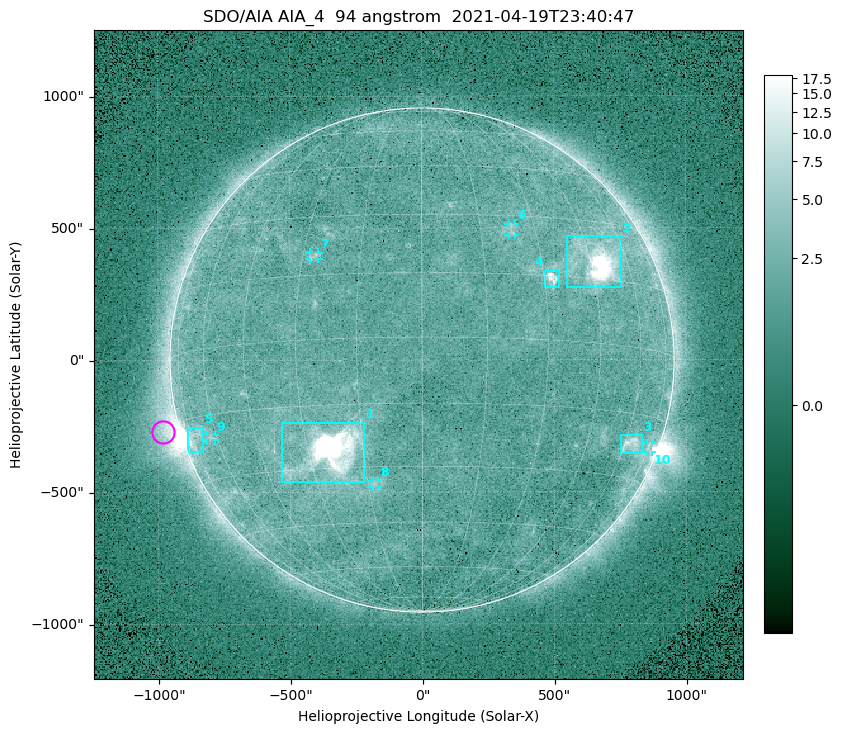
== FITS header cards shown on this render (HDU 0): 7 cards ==
TELESCOP= 'SDO/AIA '
INSTRUME= 'AIA_4   '
WAVELNTH=                   94
WAVEUNIT= 'angstrom'
DATE-OBS= '2021-04-19T23:40:47.12'
CTYPE1  = 'HPLN-TAN'
CTYPE2  = 'HPLT-TAN'

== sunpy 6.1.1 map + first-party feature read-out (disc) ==
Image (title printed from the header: SDO/AIA AIA_4  94 angstrom  2021-04-19T23:40:47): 512 x 512 px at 4.8 arcsec/px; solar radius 955 arcsec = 199 px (full disc in frame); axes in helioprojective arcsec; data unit not stated in the header (colour bar unlabelled)
Orientation: roll -0.137 deg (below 1 deg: not rotated)
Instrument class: DISC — disc imager (sunpy class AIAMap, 94 A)
Bright regions (active regions / flare kernels): reference = the median radial profile (limb darkening/brightening removed); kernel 5 px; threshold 5 sigma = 2.6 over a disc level ~1.78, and >= 1.15x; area >= 9 px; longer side >= 5 px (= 24 arcsec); searched inside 0.97 R_sun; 10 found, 10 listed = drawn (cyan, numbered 1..; 5 of them under ~33 arcsec drawn as corner ticks so the feature stays visible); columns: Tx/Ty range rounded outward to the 10 arcsec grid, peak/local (2 s.f.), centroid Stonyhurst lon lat
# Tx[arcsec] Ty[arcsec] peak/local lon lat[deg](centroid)
1 -540..-220 -460..-230 1630 -24 -26
2 550..760 270..470 66 +47 +19
3 750..830 -360..-280 4.7 +63 -22
4 460..520 270..340 6.9 +32 +14
5 -890..-830 -350..-250 6 -72 -19
6 330..360 470..520 2.8 +23 +26
7 -430..-390 380..410 2.9 -27 +20
8 -190..-170 -480..-450 2.9 -13 -34
9 -820..-780 -300..-280 2.7 -63 -20
10 850..870 -350..-310 2.9 +75 -22
Off-limb structures (1.02-1.3 R_sun): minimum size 50 px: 5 found; the strongest spans PA ~90..115 deg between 1.02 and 1.22 R_sun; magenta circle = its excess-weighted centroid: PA ~105 deg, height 1.07 R_sun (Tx ~-980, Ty ~-270 arcsec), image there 4.7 x the reference